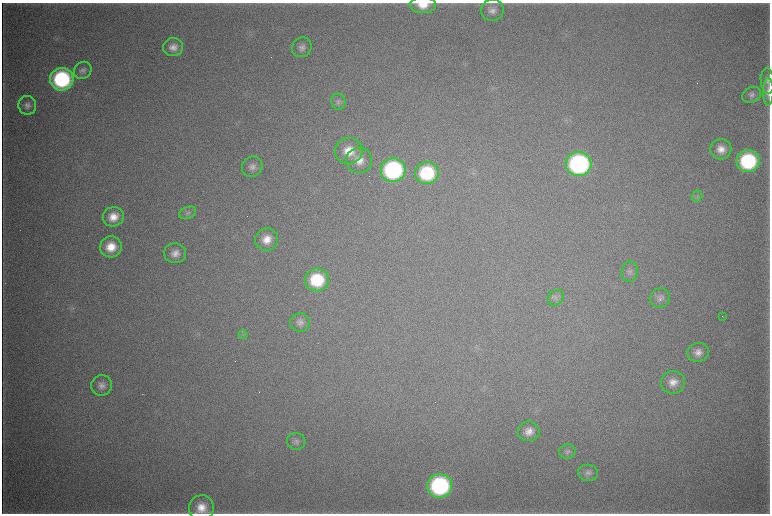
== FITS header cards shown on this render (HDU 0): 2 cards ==
NAXIS1  =                 1536 / length of data axis 1
NAXIS2  =                 1023 / length of data axis 2

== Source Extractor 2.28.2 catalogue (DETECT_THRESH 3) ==
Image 1536 x 1023 px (HDU 0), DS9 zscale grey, zoomed out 1/2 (1 PNG px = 2 x 2 image px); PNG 772 x 516 px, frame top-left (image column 1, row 1022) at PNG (2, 3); each listed source drawn as its Kron ellipse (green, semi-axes under 4 px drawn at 4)
Background 4540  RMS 38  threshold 115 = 3 sigma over >= 5 px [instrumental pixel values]
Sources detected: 44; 3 cannot appear on this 1/2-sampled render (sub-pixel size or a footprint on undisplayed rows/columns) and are neither listed nor drawn; the other 41 listed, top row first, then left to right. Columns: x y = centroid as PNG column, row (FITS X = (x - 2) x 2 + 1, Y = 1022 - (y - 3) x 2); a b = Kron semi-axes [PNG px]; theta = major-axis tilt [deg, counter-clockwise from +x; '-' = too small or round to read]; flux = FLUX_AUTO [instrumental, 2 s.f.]
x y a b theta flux
423 5 13 8 -1 1.2e+05
492 10 11 11 - 6.7e+04
173 47 10 9 - 6.5e+04
302 47 10 9 - 4.9e+04
83 70 9 8 - 3.5e+04
62 79 12 11 - 1.0e+06
767 81 13 6 -84 4.0e+04
768 92 14 5 90 4.8e+04
752 95 10 7 29 3.3e+04
338 102 8 7 - 3.1e+04
27 105 9 9 - 4.3e+04
721 149 10 10 - 9.0e+04
349 151 14 13 - 1.8e+05
359 160 13 12 - 1.2e+05
748 161 11 11 - 8.8e+05
579 164 12 12 - 1.8e+06
252 167 11 9 43 5.5e+04
393 170 12 12 - 1.4e+06
427 173 12 11 - 6.2e+05
697 196 5 5 - 2.0e+04
188 213 9 6 22 2.6e+04
113 217 10 9 - 1.1e+05
267 239 11 11 - 1.2e+05
111 247 11 10 - 1.6e+05
175 253 11 10 - 7.2e+04
630 272 10 8 77 3.6e+04
317 280 12 11 - 4.6e+05
556 298 9 7 36 3.3e+04
660 298 10 9 - 4.5e+04
722 316 2 1 - 6.1e+03
300 322 10 9 - 4.4e+04
243 335 4 2 - 8.0e+03
698 352 11 9 12 6.5e+04
673 382 12 11 - 9.0e+04
102 385 10 10 - 5.7e+04
529 431 11 10 - 8.1e+04
296 441 9 8 - 3.4e+04
567 451 8 7 - 2.8e+04
588 473 10 8 -5 3.8e+04
440 486 12 12 - 1.4e+06
201 508 13 12 - 1.4e+05
At the frame edge (FLAGS 8, measured only in part): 3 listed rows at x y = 423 5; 768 92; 201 508
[3 sub-pixel or undisplayed-footprint detections neither listed nor drawn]